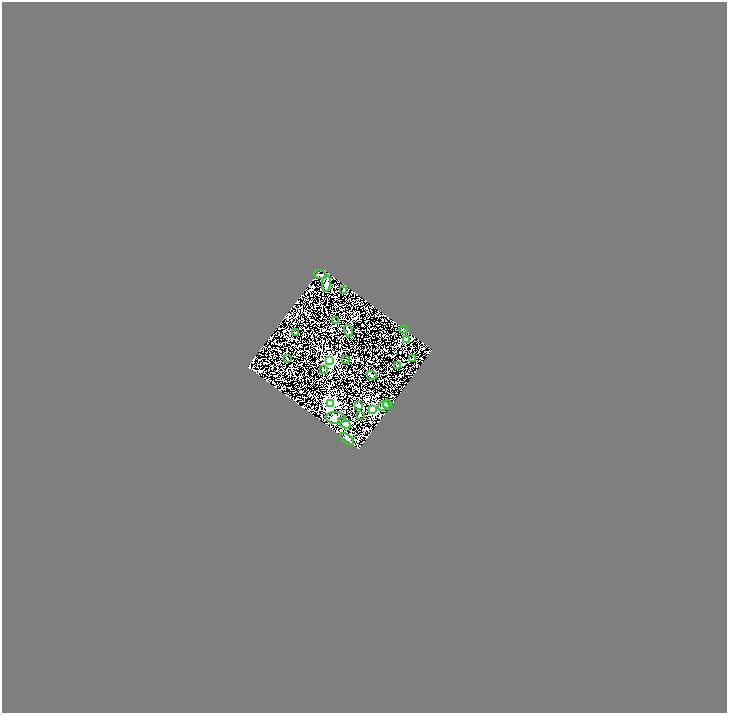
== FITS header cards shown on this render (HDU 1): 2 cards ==
NAXIS1  =                 1449
NAXIS2  =                 1422

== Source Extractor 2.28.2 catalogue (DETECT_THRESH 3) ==
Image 1449 x 1422 px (HDU 1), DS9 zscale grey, zoomed out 1/2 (1 PNG px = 2 x 2 image px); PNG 729 x 715 px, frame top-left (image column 1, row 1422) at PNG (2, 2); each listed source drawn as its Kron ellipse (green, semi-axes under 4 px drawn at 4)
Background 1.63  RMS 0.15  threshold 0.464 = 3 sigma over >= 5 px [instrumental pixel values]
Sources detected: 24; all 24 listed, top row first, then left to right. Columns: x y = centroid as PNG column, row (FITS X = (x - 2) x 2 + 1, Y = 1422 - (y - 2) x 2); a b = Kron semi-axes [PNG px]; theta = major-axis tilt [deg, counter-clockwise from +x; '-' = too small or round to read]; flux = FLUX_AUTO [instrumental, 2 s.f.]
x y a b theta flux
320 275 6 2 -18 33
326 283 8 2 84 70
343 291 2 2 - 94
336 321 2 1 - 9.4
404 329 4 2 - 21
348 331 6 3 -76 35
296 333 4 2 - 16
406 340 3 3 - 140
287 358 2 2 - 12
412 358 3 2 - 14
346 359 3 2 - 15
330 361 3 3 - 4800
398 365 3 3 - 19
323 370 2 2 - 14
372 375 5 3 - 25
331 404 3 3 - 7100
387 404 4 2 - 27
359 405 2 2 - 300
384 406 6 4 15 69
373 410 3 3 - 2300
360 416 3 2 - 15
336 418 10 6 -5 120
345 423 7 3 -33 57
347 439 8 3 -38 110